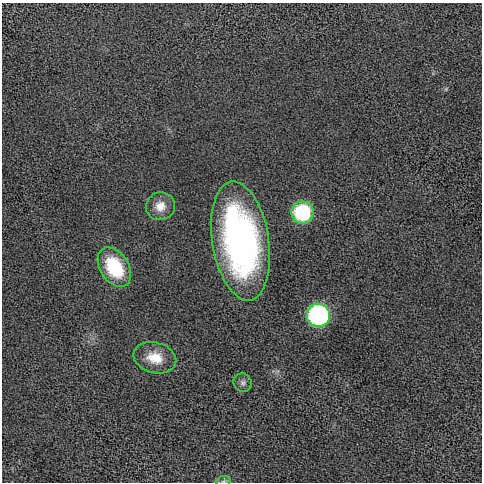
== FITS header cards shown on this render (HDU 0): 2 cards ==
NAXIS1  =                  480 / length of data axis 1
NAXIS2  =                  480 / length of data axis 2

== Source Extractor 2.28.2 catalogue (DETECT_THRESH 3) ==
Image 480 x 480 px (HDU 0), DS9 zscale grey, 1 PNG px = 1 image px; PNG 484 x 484 px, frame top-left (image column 1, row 480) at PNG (2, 3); each listed source drawn as its Kron ellipse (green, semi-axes under 4 px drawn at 4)
Background 1.09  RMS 78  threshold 233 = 3 sigma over >= 5 px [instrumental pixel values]
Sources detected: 8; all 8 listed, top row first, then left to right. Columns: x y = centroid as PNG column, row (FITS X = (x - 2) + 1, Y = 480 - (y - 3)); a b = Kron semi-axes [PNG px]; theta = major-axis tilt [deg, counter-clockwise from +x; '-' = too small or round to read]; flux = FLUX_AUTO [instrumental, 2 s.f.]
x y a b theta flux
160 206 14 14 - 6.3e+04
302 212 11 11 - 4.7e+05
241 241 60 28 -81 1.7e+06
114 267 21 14 -57 3.1e+05
318 315 11 11 - 1.0e+06
155 358 22 15 -15 1.2e+05
243 383 9 9 - 2.1e+04
224 481 7 5 11 1.1e+04
At the frame edge (FLAGS 8, measured only in part): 1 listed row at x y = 224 481